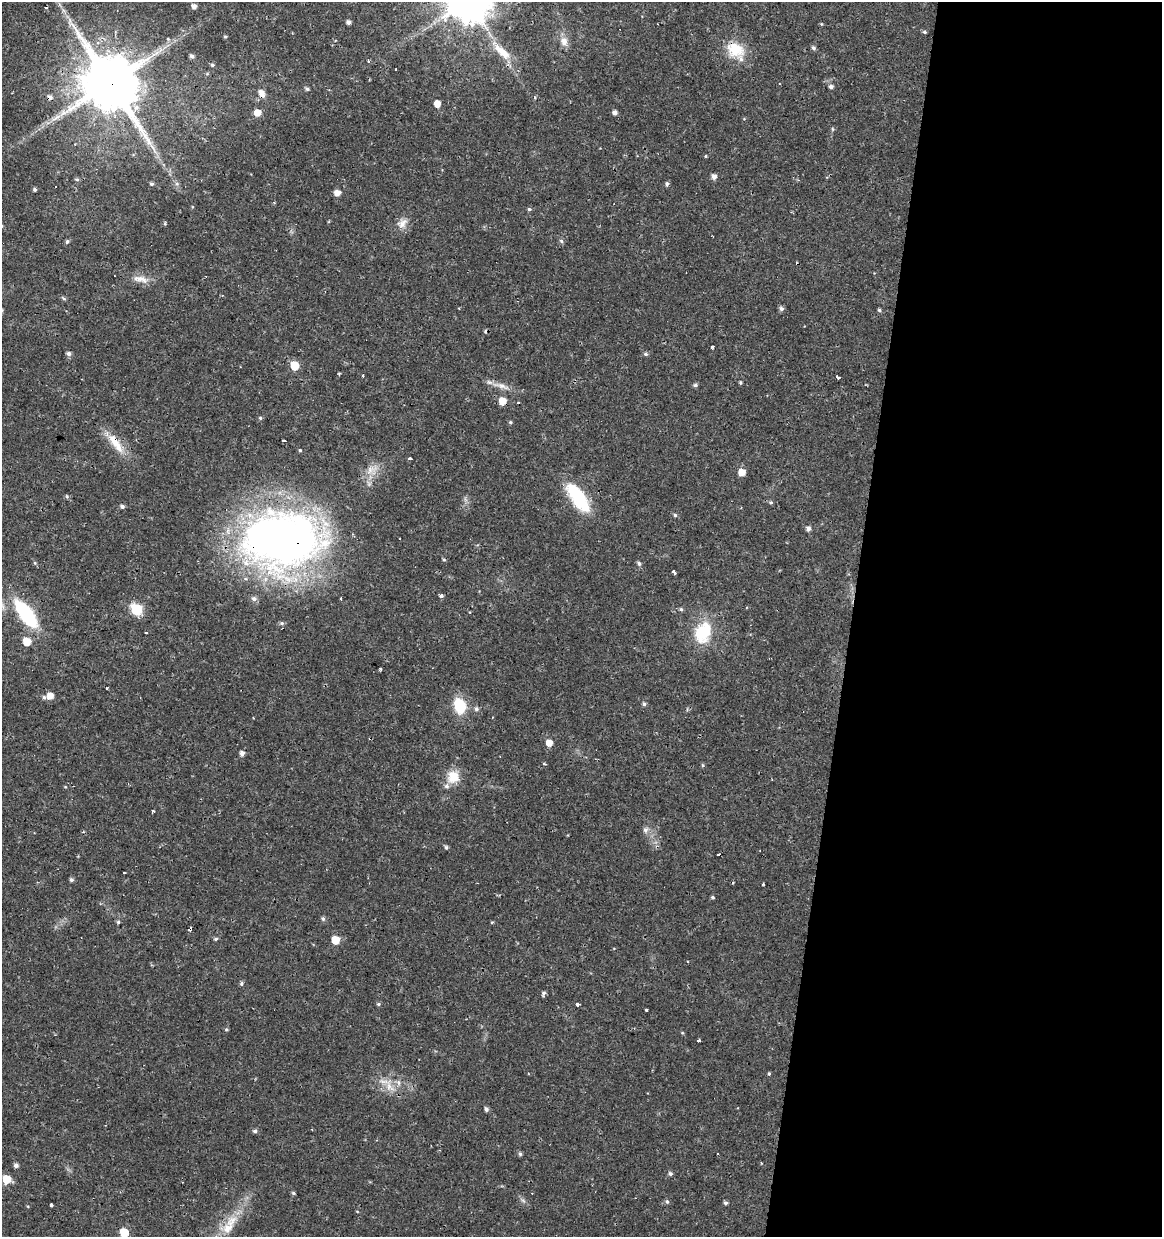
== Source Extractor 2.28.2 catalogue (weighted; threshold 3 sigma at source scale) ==
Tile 12 of 4 x 4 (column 4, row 3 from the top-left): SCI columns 3702-4861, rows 1238-2472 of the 5142 x 4941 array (HDU 1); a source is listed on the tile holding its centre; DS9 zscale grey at full resolution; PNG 1164 x 1239 px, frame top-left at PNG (2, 2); no overlay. Shown black and unused: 27% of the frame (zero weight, under 2 of 3 exposures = <1% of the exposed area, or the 3 px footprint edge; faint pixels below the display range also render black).
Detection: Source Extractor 2.28.2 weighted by HDU 2 'WHT'; one run over the whole footprint, this tile lists its part. Background 0.0224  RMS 0.0028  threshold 0.0127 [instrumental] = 3 sigma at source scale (4.5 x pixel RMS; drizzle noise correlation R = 1.50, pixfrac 1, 0.0396/0.0396 arcsec/px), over >= 5 px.
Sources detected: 140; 1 inside a brighter object's white glare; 11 cosmic-ray / hot-pixel residue — not listed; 3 inside a brighter listed object's ellipse — not listed separately; the other 125 listed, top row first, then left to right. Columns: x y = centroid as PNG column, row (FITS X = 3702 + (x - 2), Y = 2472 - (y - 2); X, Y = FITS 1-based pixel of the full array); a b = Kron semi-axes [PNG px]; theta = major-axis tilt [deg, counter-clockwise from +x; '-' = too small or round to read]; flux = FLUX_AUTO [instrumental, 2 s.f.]
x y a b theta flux
194 6 5 4 - 1.3
46 7 4 2 - 0.28
348 22 5 4 - 0.9
821 24 5 3 - 0.24
924 32 5 4 - 0.47
225 36 5 4 - 0.37
564 41 12 9 -68 2.3
813 48 5 5 - 0.69
735 50 25 19 -25 7.6
502 52 32 11 -43 5.7
192 56 5 4 - 0.88
369 61 4 3 - 0.63
212 65 5 5 - 0.51
396 69 3 2 - 0.26
110 83 17 14 -44 2400
831 87 5 5 - 0.79
307 89 5 4 - 0.6
262 93 9 6 -57 2.4
50 97 7 5 -30 0.99
437 104 5 5 - 2.5
136 107 10 8 -52 1.5
615 112 5 4 - 1.1
257 113 6 5 - 3
832 129 6 4 -89 0.35
714 177 5 5 - 1.4
77 179 6 4 -20 0.46
152 184 4 4 - 0.51
177 184 6 4 -1 0.48
667 184 5 5 - 0.59
35 190 5 4 - 0.51
337 193 6 5 - 2.1
529 209 5 5 - 0.48
402 223 16 11 37 2.4
67 241 6 4 73 0.51
561 241 6 5 - 0.56
140 279 23 9 -12 2.8
64 298 7 4 -37 0.47
781 309 6 6 - 0.83
879 310 5 4 - 0.46
712 347 3 3 - 1.6
68 354 5 5 - 0.88
646 354 6 5 - 0.53
294 365 6 5 - 9.1
838 377 4 3 - 1.2
740 383 4 4 - 0.4
695 385 5 5 - 0.61
502 386 27 6 -15 2.5
502 401 6 6 - 4
260 418 5 5 - 0.45
511 422 5 4 - 0.38
284 440 3 3 - 2.1
115 443 35 10 -53 5.7
300 450 4 4 - 0.3
410 459 4 3 - 1.5
371 470 21 10 31 3.3
742 472 6 6 - 2.9
577 495 32 18 -47 14
67 496 5 5 - 0.4
771 502 5 4 - 0.45
122 506 5 4 - 0.79
675 515 5 5 - 0.43
808 528 5 5 - 1
282 540 81 55 0 200
444 560 5 4 - 0.35
639 563 5 5 - 0.72
674 572 4 3 - 2.2
441 596 5 4 - 0.58
254 599 7 6 - 0.99
136 609 6 6 - 27
681 609 5 5 - 0.48
26 614 23 9 -53 31
282 623 6 5 - 0.53
703 632 27 19 67 12
146 633 3 2 - 0.41
27 642 6 5 - 5.2
380 669 3 3 - 0.44
107 688 3 3 - 0.59
50 696 6 6 - 2.7
44 697 5 4 - 0.56
644 704 5 4 - 0.69
460 705 16 11 -72 9.1
476 709 6 6 - 0.72
253 718 3 2 - 0.2
549 743 6 5 - 2.9
242 753 5 5 - 1.2
544 764 4 3 - 0.37
703 765 5 4 - 0.35
453 777 17 16 - 4.9
153 811 3 3 - 0.55
645 830 8 7 - 1.1
567 835 2 2 - 0.32
446 847 5 4 - 0.48
719 855 3 3 - 0.88
124 872 3 2 - 0.22
71 880 5 5 - 0.6
763 885 3 2 - 0.26
712 897 5 4 - 0.41
323 919 6 4 -73 0.58
118 922 4 4 - 0.67
492 922 4 4 - 0.28
190 929 4 4 - 2.3
216 939 5 4 - 0.49
336 940 5 5 - 6.5
241 983 6 5 - 0.51
543 993 7 5 65 0.6
378 1004 5 4 - 0.44
577 1004 4 3 - 1.4
647 1010 3 3 - 1.2
226 1029 5 5 - 0.34
682 1033 5 3 - 0.24
699 1041 3 3 - 1.9
769 1074 5 4 - 0.35
389 1086 19 10 -60 3.7
486 1109 5 4 - 0.8
255 1131 6 5 - 0.65
520 1154 6 4 -73 0.53
16 1165 5 5 - 0.91
670 1173 5 5 - 0.63
7 1179 6 6 - 6.2
293 1193 5 5 - 0.51
667 1201 6 4 -62 0.47
725 1203 4 4 - 0.67
51 1204 4 3 - 2.7
228 1228 20 13 34 4.9
124 1232 6 5 - 7.8
Overlapping masked pixels (flux is a lower limit): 10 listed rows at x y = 735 50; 502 52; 110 83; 262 93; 50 97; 502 401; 115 443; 282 540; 190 929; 228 1228
Isophote crosses this tile's border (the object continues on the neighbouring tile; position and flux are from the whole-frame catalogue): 1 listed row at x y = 124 1232